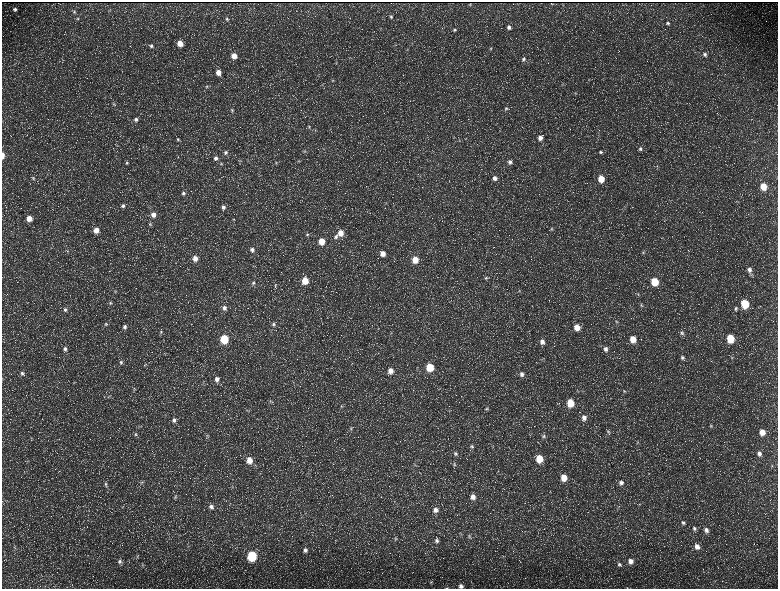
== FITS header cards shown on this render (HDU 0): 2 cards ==
NAXIS1  =                 1552 / length of data axis 1
NAXIS2  =                 1173 / length of data axis 2

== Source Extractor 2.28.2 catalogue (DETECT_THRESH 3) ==
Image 1552 x 1173 px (HDU 0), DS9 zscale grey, zoomed out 1/2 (1 PNG px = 2 x 2 image px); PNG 780 x 591 px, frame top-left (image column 1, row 1173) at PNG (2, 2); no overlay
Background 221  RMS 9.9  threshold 29.8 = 3 sigma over >= 5 px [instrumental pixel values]
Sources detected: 196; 37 cannot appear on this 1/2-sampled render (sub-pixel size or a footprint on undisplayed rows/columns) and are not listed; the other 159 listed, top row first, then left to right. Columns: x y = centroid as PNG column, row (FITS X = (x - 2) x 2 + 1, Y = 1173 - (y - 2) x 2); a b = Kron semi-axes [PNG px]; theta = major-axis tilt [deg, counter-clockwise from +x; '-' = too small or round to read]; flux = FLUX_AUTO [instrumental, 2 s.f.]
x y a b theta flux
470 4 2 2 - 1200
15 9 4 4 - 4600
74 11 4 4 - 2400
391 17 4 4 - 2700
78 18 4 4 - 2500
226 19 4 4 - 2800
668 23 5 4 - 3700
509 27 4 4 - 5800
454 30 4 4 - 2700
180 43 4 4 - 22000
151 46 5 4 - 4300
490 48 5 3 - 1600
407 50 4 2 - 1100
705 54 7 5 -65 6700
234 56 5 4 - 22000
523 59 5 5 - 4500
336 63 4 4 - 2600
218 72 5 4 - 15000
333 80 5 4 - 2900
588 80 3 2 - 1000
562 84 5 2 - 1500
207 86 4 4 - 2300
575 93 3 2 - 1200
114 104 6 4 -40 3200
506 108 5 5 - 3800
232 110 4 4 - 2400
136 119 6 5 - 7300
309 127 4 3 - 2000
540 138 5 5 - 11000
178 139 5 4 - 2800
117 146 3 2 - 1000
640 149 5 5 - 4400
305 151 4 3 - 1800
225 152 6 5 - 4700
600 152 5 4 - 3100
3 155 5 2 - 10000
216 158 5 5 - 5900
240 161 3 3 - 1400
299 161 4 2 - 1100
510 162 5 5 - 6500
127 163 5 5 - 3600
276 163 5 3 - 2100
221 164 5 4 - 2600
657 166 3 2 - 1200
33 178 4 4 - 2400
494 178 6 5 - 8300
601 179 5 5 - 32000
763 186 5 5 - 36000
183 193 5 5 - 5000
123 206 5 5 - 4800
223 207 5 5 - 6700
153 214 6 5 - 13000
29 218 5 5 - 20000
234 219 3 3 - 1400
150 224 5 4 - 2400
552 229 5 4 - 3000
96 230 5 5 - 17000
340 233 6 5 - 20000
307 234 5 4 - 2600
336 237 6 5 - 4600
321 241 5 5 - 32000
252 250 6 5 - 7000
643 252 5 4 - 2800
383 254 5 5 - 16000
195 258 6 5 - 15000
415 260 5 5 - 28000
254 266 5 2 - 1500
749 270 6 5 - 8400
486 278 4 4 - 2800
305 281 6 5 - 40000
654 282 6 5 - 65000
253 283 6 5 - 4700
275 285 6 4 74 2700
115 291 4 3 - 2000
519 291 4 4 - 2000
638 294 5 3 - 2000
110 303 4 4 - 2200
745 304 5 5 - 87000
641 305 5 4 - 2700
224 308 6 6 - 8000
735 308 5 5 - 3800
65 310 5 5 - 4400
616 321 5 4 - 2500
106 324 4 4 - 2500
273 324 5 5 - 4700
125 327 5 4 - 4900
577 327 5 5 - 23000
161 332 5 4 - 2800
682 333 6 5 - 4600
730 338 5 5 - 72000
224 339 5 5 - 89000
633 339 6 5 - 32000
542 342 5 5 - 9700
65 349 5 5 - 5300
606 349 6 5 - 7100
682 357 6 5 - 5300
732 357 4 4 - 2000
121 362 5 5 - 3500
145 364 5 2 - 1500
430 367 6 5 - 62000
390 371 6 5 - 16000
22 373 6 5 - 5100
522 374 6 5 - 7000
217 379 6 5 - 9000
203 384 4 2 - 1800
134 388 4 4 - 2100
624 391 5 4 - 2900
270 401 5 4 - 2600
570 403 6 5 - 51000
341 406 5 4 - 3100
486 409 4 4 - 2500
584 418 6 6 - 11000
174 420 5 5 - 5500
711 426 5 5 - 3100
351 428 5 4 - 3000
608 432 6 4 -67 4000
762 432 6 5 - 21000
135 434 6 4 72 2800
207 436 5 3 - 2300
543 436 5 5 - 3500
637 442 5 2 - 1800
472 447 6 5 - 4500
493 447 3 2 - 1200
455 453 6 5 - 4500
759 454 6 5 - 8300
539 459 5 5 - 51000
249 460 6 5 - 23000
27 461 4 2 - 1300
454 464 6 4 -76 3100
415 465 5 1 - 1200
772 465 3 2 - 1200
564 477 6 5 - 33000
142 482 4 4 - 2700
621 483 7 6 - 7500
106 484 7 5 -88 4700
175 497 6 4 75 3700
473 497 6 5 - 12000
211 507 6 5 - 7500
618 507 3 2 - 1300
435 510 6 6 - 10000
683 523 6 5 - 4700
694 528 6 5 - 4800
706 530 7 5 -72 7900
469 536 6 5 - 4200
395 539 6 5 - 3400
437 541 7 6 - 7300
188 546 5 4 - 2400
697 547 7 6 - 12000
15 548 7 2 -45 2300
305 550 6 6 - 7800
252 556 6 5 - 160000
137 557 5 3 - 2000
630 561 6 5 - 13000
120 562 6 5 - 5700
619 564 6 5 - 4500
431 582 6 3 46 2500
461 586 6 5 - 7700
446 588 5 2 - 1700
627 588 3 1 - 810
At the frame edge (FLAGS 8, measured only in part): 4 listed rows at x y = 3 155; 461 586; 446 588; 627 588
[37 sub-pixel or undisplayed-footprint detections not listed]